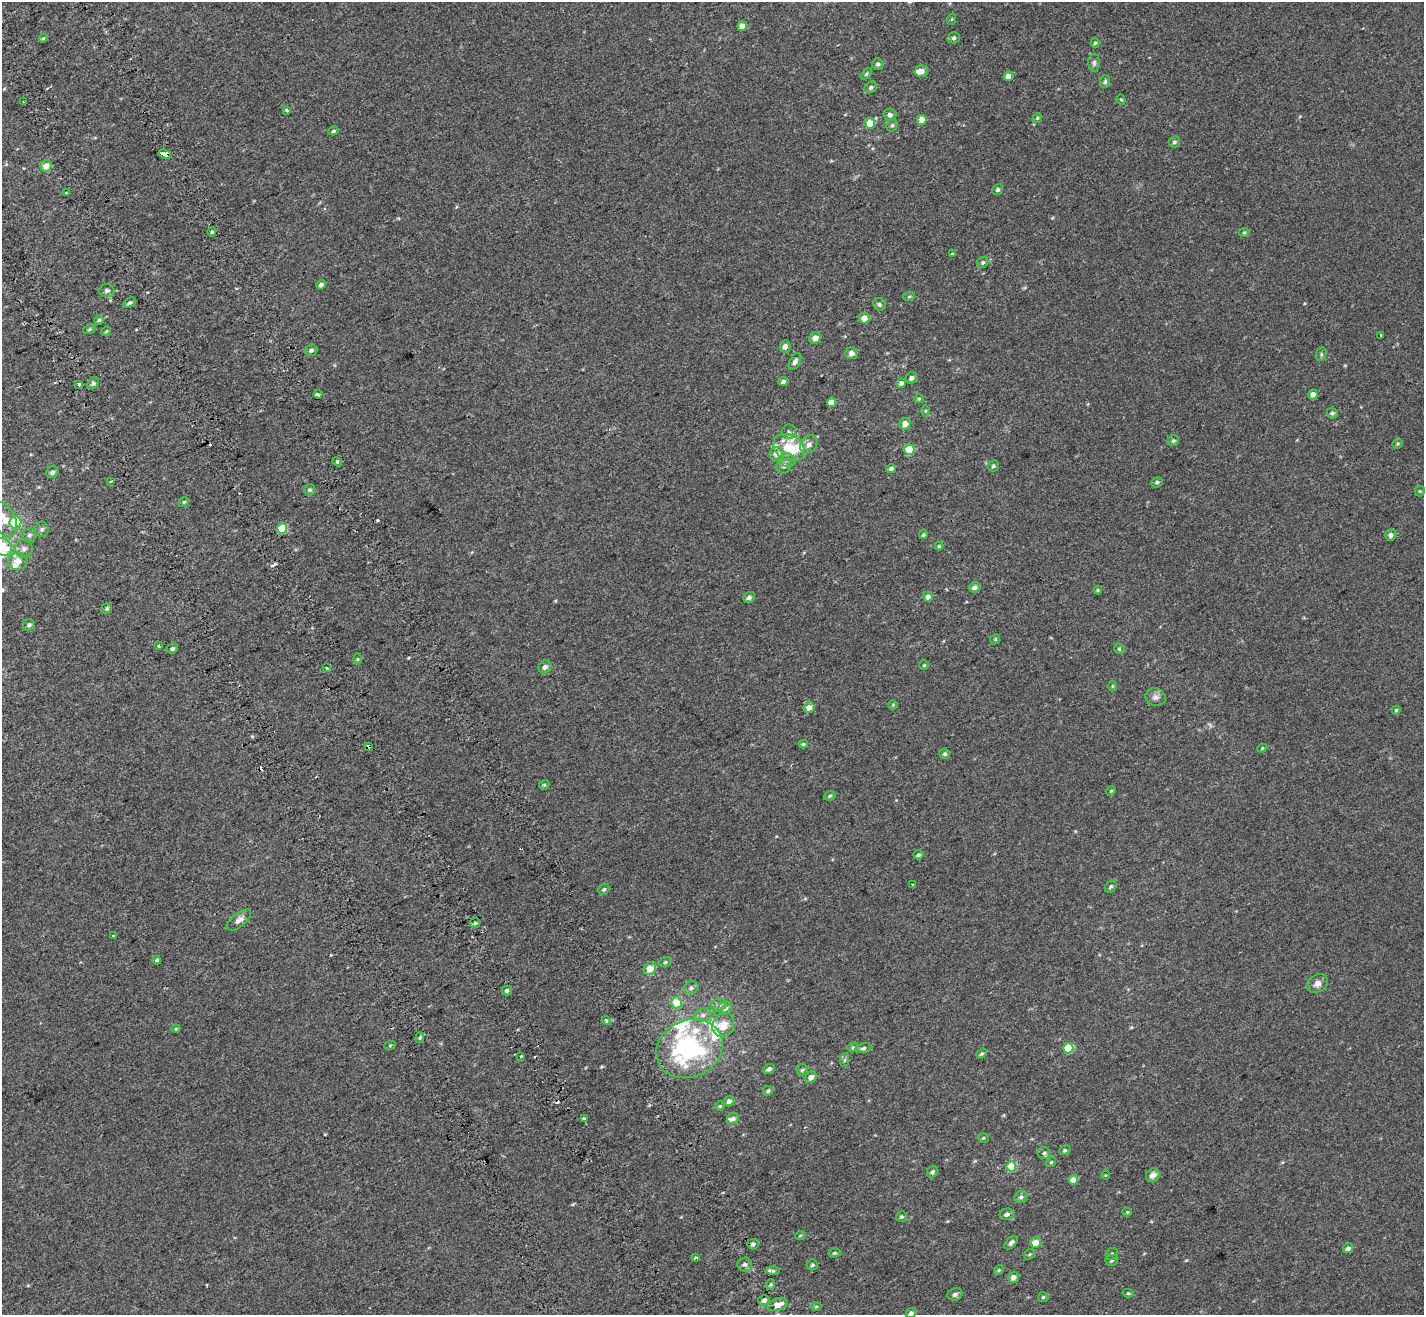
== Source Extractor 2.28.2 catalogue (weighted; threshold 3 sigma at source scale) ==
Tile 11 of 4 x 4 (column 3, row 3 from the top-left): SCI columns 2946-4367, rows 1561-2873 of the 5889 x 5690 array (HDU 1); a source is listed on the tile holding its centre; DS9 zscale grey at full resolution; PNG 1426 x 1317 px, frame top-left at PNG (2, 2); each listed source drawn as its Kron ellipse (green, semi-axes under 4 px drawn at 4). Shown black and unused: <1% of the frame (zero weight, under 2 of 3 exposures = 6% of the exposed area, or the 3 px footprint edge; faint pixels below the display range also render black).
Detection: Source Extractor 2.28.2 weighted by HDU 2 'WHT'; one run over the whole footprint, this tile lists its part. Background 0.00116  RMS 0.0065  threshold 0.0294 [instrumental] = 3 sigma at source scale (4.5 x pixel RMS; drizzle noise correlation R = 1.50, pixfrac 1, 0.0396/0.0396 arcsec/px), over >= 5 px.
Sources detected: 206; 1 too faint to see at this stretch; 6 cosmic-ray / hot-pixel residue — neither listed nor drawn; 13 inside a brighter listed object's ellipse — not listed separately; the other 186 listed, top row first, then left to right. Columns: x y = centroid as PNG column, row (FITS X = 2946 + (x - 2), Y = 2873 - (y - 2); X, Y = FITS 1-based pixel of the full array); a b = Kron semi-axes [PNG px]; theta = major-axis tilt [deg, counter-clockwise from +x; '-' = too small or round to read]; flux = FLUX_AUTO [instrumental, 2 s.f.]
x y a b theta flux
952 19 6 3 70 0.55
742 26 5 4 - 6.1
43 38 4 3 - 0.66
954 38 6 5 - 1.3
1095 43 5 4 - 1
1094 63 9 6 88 1.7
878 64 6 5 - 1.6
921 71 7 5 14 4.1
866 74 7 4 48 0.95
1008 76 5 4 - 5
1105 82 6 5 - 1.3
871 87 6 5 - 1.3
1121 100 5 4 - 0.76
23 101 3 2 - 0.56
287 111 3 3 - 1.6
890 115 6 6 - 2.4
1037 118 5 4 - 0.82
922 120 5 5 - 7.1
870 123 5 5 - 8.7
892 125 6 5 - 1.1
333 131 5 4 - 0.98
1174 142 6 5 - 1.4
165 154 6 4 -27 6.2
46 166 6 5 - 6.5
998 190 5 5 - 1.5
66 193 3 2 - 0.81
212 232 4 4 - 0.7
1244 233 5 4 - 0.8
952 253 3 2 - 0.95
983 262 6 5 - 1.1
321 285 5 4 - 1.8
107 291 8 6 3 2.1
909 297 6 4 20 0.75
129 303 7 4 29 1.4
879 304 6 6 - 1.4
864 318 5 5 - 6
99 320 5 5 - 0.94
89 329 6 4 23 0.83
106 331 5 4 - 0.65
1381 335 3 3 - 1.9
815 338 6 5 - 3.6
785 347 6 5 - 2.5
311 350 6 5 - 1.6
851 353 6 6 - 2.8
1321 354 7 5 72 1
795 362 9 5 61 2.3
911 378 6 5 - 2.3
783 381 5 4 - 1.7
93 383 6 4 48 1.3
901 383 4 4 - 1.8
79 384 4 3 - 2
318 394 4 3 - 5.2
1313 394 5 4 - 3.7
919 399 5 4 - 0.7
832 402 5 4 - 4.9
925 411 5 4 - 0.65
1332 413 5 5 - 1.4
905 424 5 5 - 4.7
789 432 7 7 - 1.7
1173 441 6 5 - 1.1
809 444 10 7 53 3.2
1398 444 5 5 - 0.9
789 447 17 12 -28 14
909 450 5 5 - 16
776 454 7 6 - 4.8
788 460 8 7 - 2.1
337 462 5 4 - 0.81
784 466 7 7 - 2
993 466 6 5 - 1.1
891 468 5 4 - 1.5
52 472 6 5 - 1.8
111 481 4 3 - 1.6
1157 482 6 5 - 1.2
309 490 6 5 - 1.2
1420 491 5 5 - 0.7
184 502 5 4 - 0.84
4 520 18 11 -65 11
15 522 6 6 - 26
42 529 7 7 - 1.8
282 529 5 5 - 19
29 535 7 7 - 1.8
923 535 4 4 - 0.86
1391 535 6 5 - 2
939 546 4 4 - 0.72
2 547 10 8 -29 14
24 549 9 8 - 2.9
18 561 10 8 13 5.6
975 587 6 5 - 2.2
1098 590 4 4 - 0.62
928 597 5 4 - 2.7
749 598 6 5 - 2
107 608 5 5 - 1.4
29 625 6 5 - 1.5
995 639 5 4 - 0.74
159 646 3 3 - 3.4
172 649 6 5 - 1.4
1119 649 5 4 - 0.88
358 659 6 4 90 0.81
924 665 4 4 - 0.77
545 667 7 6 - 2.3
326 668 3 3 - 1.4
1112 686 5 3 - 0.59
1155 697 10 9 - 2.9
893 705 5 4 - 0.64
809 708 6 5 - 3.9
1396 710 4 4 - 0.82
803 744 4 4 - 0.84
369 746 4 3 - 1.9
1262 748 5 4 - 0.59
945 754 5 5 - 1.2
544 785 5 5 - 0.8
1111 791 5 4 - 0.64
830 796 6 4 22 0.97
918 855 5 5 - 1.2
913 885 3 3 - 1.5
1111 887 7 5 50 1.3
604 889 6 5 - 1.1
239 920 14 6 39 3.4
475 923 5 5 - 0.98
113 936 3 3 - 2
157 960 4 3 - 2.6
665 962 6 5 - 0.95
650 969 7 6 - 7.2
1317 983 11 8 30 3.5
691 988 7 6 - 1.8
507 990 5 5 - 1.7
676 1003 5 5 - 12
719 1005 8 6 17 2
725 1008 7 6 - 2.3
703 1015 8 6 15 2.3
606 1020 5 4 - 0.93
723 1025 12 10 62 8.7
176 1029 4 4 - 0.65
420 1038 5 4 - 0.94
390 1045 6 4 19 0.67
853 1047 5 5 - 0.82
863 1048 8 4 12 1.4
1068 1048 5 5 - 15
689 1049 34 28 25 87
982 1054 6 4 41 1.1
521 1056 3 3 - 1.3
845 1060 7 4 88 1
769 1069 6 4 23 1.6
802 1070 5 5 - 1
811 1077 6 5 - 2.8
768 1091 5 4 - 0.9
729 1101 5 5 - 2.1
720 1106 4 4 - 0.68
584 1118 3 3 - 1.2
733 1119 6 5 - 1.9
983 1138 5 4 - 0.74
1065 1150 6 4 26 0.88
1044 1153 6 6 - 1.3
1051 1162 5 4 - 0.72
1011 1167 5 5 - 18
932 1172 6 5 - 1.8
1106 1175 5 3 - 0.49
1153 1175 7 6 - 3.5
1073 1180 5 4 - 6
1021 1197 6 6 - 1.6
1127 1212 4 4 - 0.59
1007 1214 7 5 13 1.9
901 1217 6 5 - 1.1
800 1236 5 3 - 0.58
1011 1243 8 4 44 1.9
1036 1243 5 5 - 7.3
753 1244 5 5 - 1.7
1348 1248 5 4 - 2.5
834 1253 6 4 15 0.92
1029 1254 6 4 37 0.8
1112 1254 6 5 - 1.3
696 1258 3 3 - 7.3
1112 1260 6 5 - 1.2
745 1264 7 7 - 2.3
812 1265 5 5 - 1.1
999 1270 5 4 - 0.71
773 1271 6 4 0 1.1
1013 1277 5 5 - 3.6
771 1285 5 4 - 0.97
1128 1293 5 4 - 0.74
955 1294 7 6 - 2.2
1043 1297 5 5 - 0.91
764 1300 6 5 - 1.9
778 1305 10 6 18 5.7
816 1307 6 4 1 0.78
911 1313 5 4 - 1.5
Overlapping masked pixels (flux is a lower limit): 2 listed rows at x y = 165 154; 369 746
Isophote crosses this tile's border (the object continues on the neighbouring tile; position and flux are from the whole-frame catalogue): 3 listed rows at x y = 4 520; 2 547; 911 1313